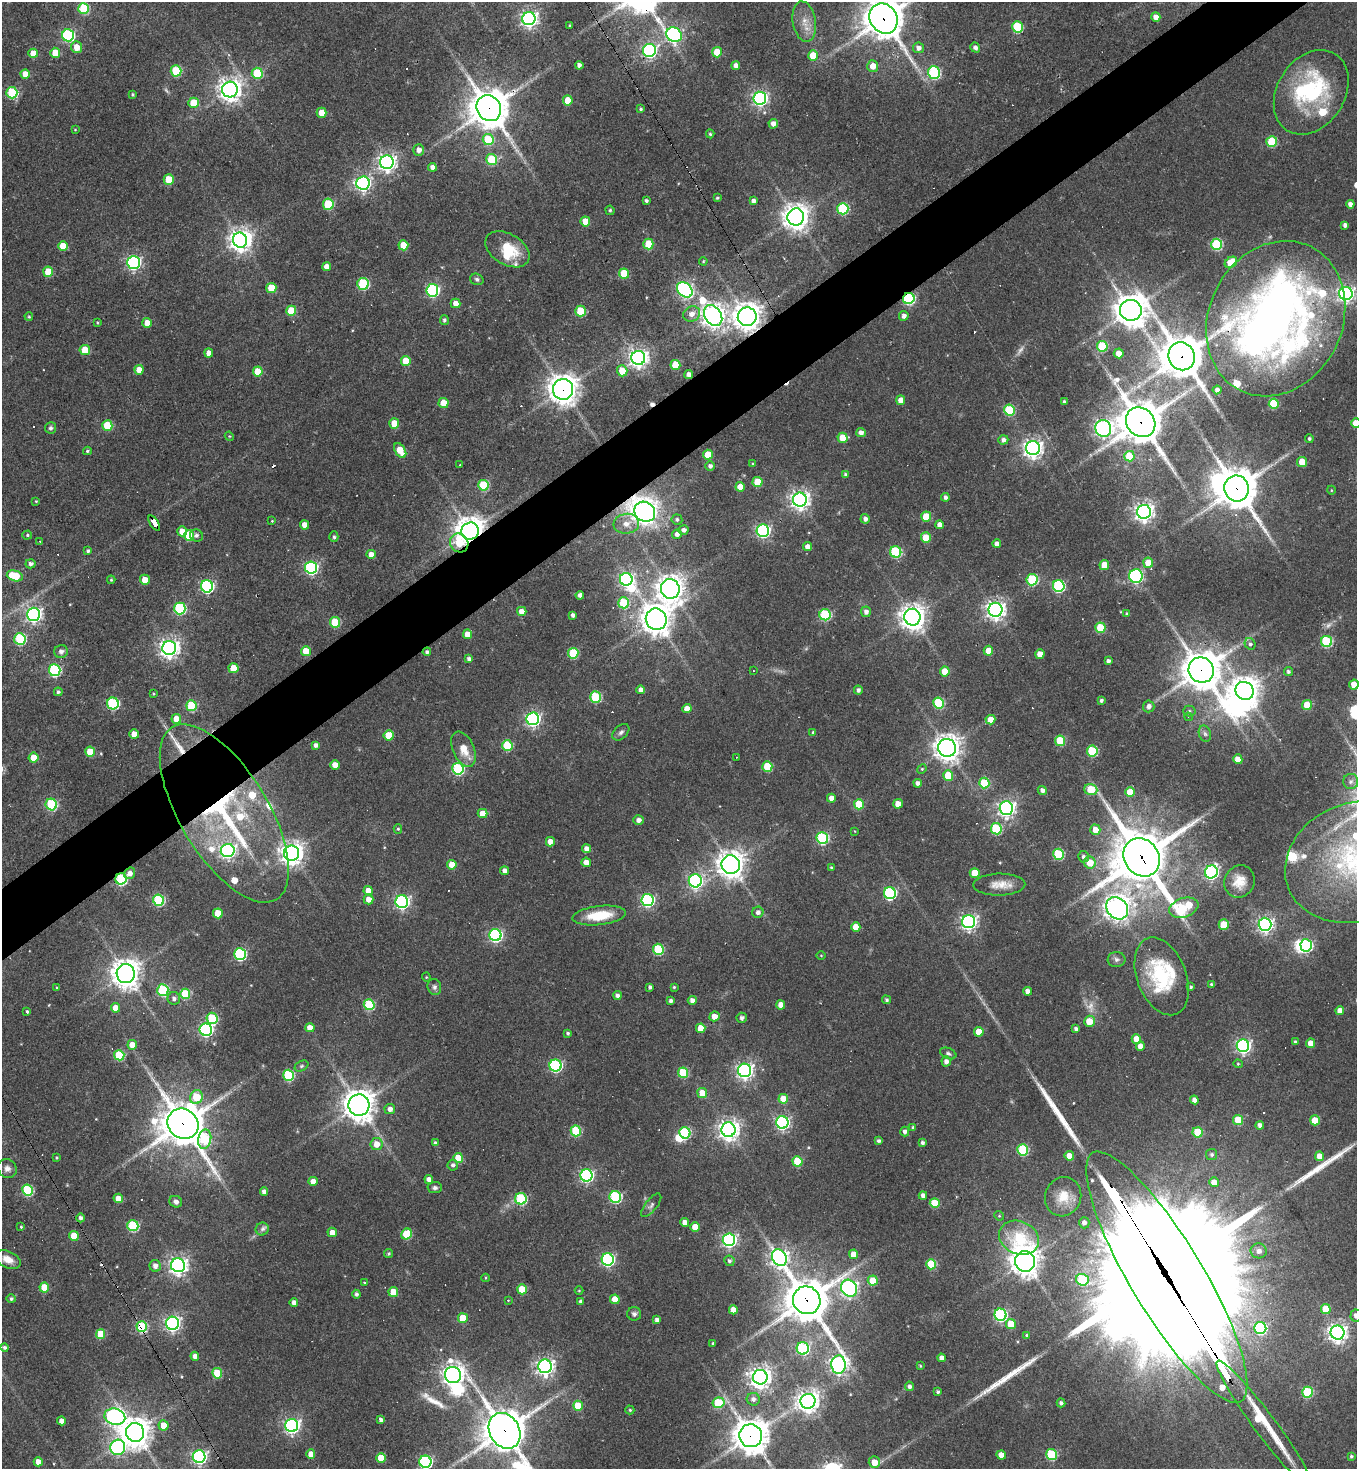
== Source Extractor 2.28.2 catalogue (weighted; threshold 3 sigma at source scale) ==
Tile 10 of 4 x 4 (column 2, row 3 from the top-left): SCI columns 1646-3000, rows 1468-2934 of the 5862 x 5869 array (HDU 1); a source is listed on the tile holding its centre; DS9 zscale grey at full resolution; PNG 1359 x 1471 px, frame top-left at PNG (2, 2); each listed source drawn as its Kron ellipse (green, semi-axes under 4 px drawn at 4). Shown black and unused: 5% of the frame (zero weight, under 2 of 3 exposures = <1% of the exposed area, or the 3 px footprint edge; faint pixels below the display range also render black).
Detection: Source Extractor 2.28.2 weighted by HDU 2 'WHT'; one run over the whole footprint, this tile lists its part. Background 0.0635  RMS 0.0059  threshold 0.0265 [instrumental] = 3 sigma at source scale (4.5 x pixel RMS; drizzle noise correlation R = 1.50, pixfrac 1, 0.05/0.05 arcsec/px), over >= 5 px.
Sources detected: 555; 4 too faint to see at this stretch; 9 inside a brighter object's white glare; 21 cosmic-ray / hot-pixel residue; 6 long thin detections or spike segments (spike, bleed or trail) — neither listed nor drawn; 20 inside a brighter listed object's ellipse — not listed separately; the other 495 listed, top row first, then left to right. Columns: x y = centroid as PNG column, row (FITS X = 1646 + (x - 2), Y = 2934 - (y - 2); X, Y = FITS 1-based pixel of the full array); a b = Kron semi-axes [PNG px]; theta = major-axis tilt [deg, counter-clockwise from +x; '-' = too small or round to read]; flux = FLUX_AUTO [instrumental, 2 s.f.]
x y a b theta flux
84 8 5 5 - 37
1156 17 5 4 - 4.3
884 18 15 13 -57 1400
529 19 6 6 - 250
804 22 20 11 -81 8.1
569 25 3 2 - 0.42
1017 27 5 5 - 40
68 35 6 6 - 92
674 35 8 7 - 140
77 47 6 5 - 7.2
975 47 5 4 - 2.4
918 48 5 5 - 2.9
649 50 6 6 - 120
717 52 5 5 - 13
33 53 4 4 - 8
55 53 5 5 - 15
813 55 5 5 - 13
579 65 4 4 - 2.8
736 65 4 4 - 3.3
873 66 6 5 - 6
176 71 5 5 - 37
257 73 5 5 - 35
934 73 6 6 - 73
25 74 5 4 - 7.3
230 90 8 7 - 540
1311 92 45 33 57 68
12 93 6 5 - 51
133 94 3 3 - 0.77
760 98 6 6 - 190
568 100 5 4 - 13
193 103 5 5 - 17
489 108 13 12 - 1700
641 109 4 3 - 0.87
322 113 5 5 - 10
773 124 5 4 - 3.4
75 130 4 3 - 0.38
710 134 4 4 - 0.89
488 139 6 5 - 25
1272 142 5 5 - 37
419 150 5 5 - 4
491 160 5 5 - 27
387 162 7 7 - 290
432 167 4 4 - 3.3
169 179 5 5 - 21
363 183 7 6 - 170
717 198 3 3 - 0.82
646 200 3 3 - 1.2
753 201 4 4 - 2.1
328 204 5 5 - 37
1350 204 4 4 - 2.8
843 209 6 5 - 57
610 210 4 4 - 1
796 217 8 8 - 670
585 221 5 5 - 9.9
1345 225 4 4 - 2.4
240 240 7 7 - 500
648 244 5 5 - 22
1217 244 5 5 - 50
403 245 5 5 - 14
63 246 5 5 - 11
507 249 24 15 -31 19
703 261 4 3 - 0.57
134 262 6 6 - 160
1231 262 7 5 37 18
327 267 4 4 - 5.5
48 272 5 5 - 18
624 274 5 5 - 21
477 279 7 5 -20 1.5
363 284 6 5 - 56
271 288 5 5 - 18
432 290 6 6 - 92
685 290 9 6 -45 160
1346 294 7 6 - 230
909 298 6 5 - 77
456 303 5 5 - 4.9
1131 310 11 10 - 1100
291 311 5 5 - 21
581 311 5 5 - 28
692 314 9 7 27 4.1
29 316 4 3 - 0.68
713 316 11 8 -56 540
904 316 5 5 - 2.9
747 317 9 9 - 740
1276 319 80 67 64 470
444 320 5 4 - 1.3
97 323 4 3 - 0.58
147 323 5 4 - 8.1
1102 346 5 5 - 38
85 350 5 5 - 15
209 353 4 4 - 4.9
1119 353 5 5 - 6.2
1182 356 14 13 - 2100
638 358 7 7 - 350
406 361 5 5 - 18
675 365 5 5 - 18
139 370 5 4 - 8.3
258 371 5 5 - 15
622 371 5 5 - 10
689 375 4 4 - 3.1
563 389 10 10 - 710
1217 390 4 4 - 2.7
901 400 5 4 - 5.9
1064 402 3 3 - 1.1
443 403 5 5 - 12
1274 404 5 5 - 29
1009 410 5 5 - 42
1141 422 16 13 -48 2100
394 423 5 5 - 12
1356 423 5 4 - 10
107 425 5 5 - 28
51 428 6 5 - 1.6
1103 428 8 8 - 220
861 433 5 4 - 2.6
229 436 5 4 - 0.51
842 438 5 5 - 12
1309 439 4 4 - 1.2
1003 440 5 4 - 2.6
1033 448 7 7 - 340
400 450 8 5 -59 11
87 451 4 3 - 0.84
708 455 5 5 - 14
1129 456 5 5 - 19
1302 462 5 5 - 13
753 464 4 3 - 0.8
460 465 3 3 - 0.4
710 466 5 5 - 1.9
845 474 4 4 - 0.73
757 482 5 5 - 18
483 485 5 5 - 34
740 487 5 4 - 8.4
1237 488 13 12 - 1800
1331 490 4 3 - 0.49
945 497 4 4 - 1.8
800 500 7 7 - 340
36 501 4 4 - 0.63
645 512 11 9 -36 500
1144 512 7 7 - 350
926 517 5 5 - 18
677 519 5 5 - 1.4
865 519 5 4 - 2.4
272 521 4 3 - 0.46
154 523 9 4 -57 73
626 524 13 10 7 6.3
304 525 4 4 - 5.8
940 525 4 4 - 4.7
683 530 5 4 - 2.4
182 531 5 5 - 6.6
470 531 9 8 - 770
763 531 6 6 - 120
677 534 5 4 - 3
27 535 5 4 - 0.92
189 535 5 5 - 31
196 535 7 6 - 1.7
334 537 5 4 - 1.3
926 538 5 5 - 14
40 542 4 3 - 0.6
459 543 10 8 -51 14
997 544 4 4 - 3.8
807 547 4 4 - 4
88 551 4 3 - 1.4
896 552 6 5 - 58
371 554 4 4 - 5.1
1148 563 5 5 - 12
30 564 5 4 - 2.3
1104 565 5 5 - 12
311 568 6 6 - 120
15 576 8 5 -15 24
1136 576 7 6 - 100
626 579 6 6 - 170
111 580 4 3 - 0.81
145 580 5 5 - 9.2
1032 580 6 5 - 50
207 586 6 6 - 110
1059 586 6 6 - 84
670 589 10 9 - 700
580 595 4 4 - 2.5
624 603 5 5 - 41
180 608 6 6 - 71
995 610 7 7 - 360
522 611 4 4 - 5.5
866 612 5 5 - 2.8
33 614 6 6 - 210
1127 614 4 4 - 1.3
573 615 4 4 - 2.1
825 615 5 5 - 61
912 617 8 8 - 660
656 619 11 10 - 800
335 622 5 5 - 29
1100 628 5 5 - 26
467 634 5 4 - 7
20 639 6 5 - 54
1327 641 5 5 - 60
1250 644 6 5 - 1.4
169 648 7 7 - 370
306 651 5 5 - 12
988 651 5 4 - 9.2
61 652 7 6 - 2.8
427 652 4 4 - 1.8
573 653 5 5 - 36
1040 654 5 4 - 7.2
469 659 4 4 - 2.4
1108 661 4 3 - 1.9
234 668 5 5 - 12
55 670 6 5 - 75
1201 670 13 12 - 1600
753 671 3 2 - 0.56
945 671 5 5 - 8.5
1288 671 4 4 - 1.2
1354 684 5 4 - 11
641 690 4 4 - 3.2
858 690 4 4 - 1.9
1244 691 9 8 - 780
58 692 4 4 - 1.3
153 694 3 2 - 0.58
595 697 5 5 - 48
1101 700 4 3 - 1.4
113 703 6 6 - 67
939 703 5 5 - 42
1307 705 5 5 - 18
192 706 5 5 - 34
1149 706 6 5 - 3
687 709 4 4 - 6.1
1189 711 6 5 - 1.3
1188 717 4 3 - 0.72
176 719 5 5 - 8.2
533 719 6 6 - 160
990 720 5 4 - 6.3
621 732 10 6 44 2
813 732 4 3 - 0.78
134 734 5 4 - 7.7
1205 734 8 6 -72 1.6
389 735 5 5 - 17
1060 741 5 5 - 29
316 745 4 4 - 2.3
507 745 5 5 - 38
947 748 9 9 - 640
464 749 19 10 -66 9.9
1092 751 5 5 - 42
90 752 5 5 - 16
736 757 2 2 - 0.32
34 758 5 5 - 13
1238 759 5 4 - 6.7
335 765 5 4 - 6.7
767 766 5 5 - 22
458 769 6 5 - 76
922 769 5 4 - 0.68
948 775 5 5 - 18
1351 782 7 7 - 2.5
918 783 4 4 - 2.5
984 783 5 5 - 28
1042 790 5 4 - 2.7
1091 790 6 5 - 26
1130 792 5 5 - 12
831 798 4 4 - 3.6
51 804 6 5 - 57
859 804 5 5 - 25
898 804 4 4 - 7.3
1006 808 7 7 - 260
224 813 101 44 -59 160
482 813 5 4 - 8.3
638 820 5 5 - 3.2
398 829 5 4 - 0.79
996 829 5 5 - 45
1095 830 5 5 - 7.6
854 831 4 2 - 0.37
822 838 6 6 - 74
550 842 5 4 - 5.5
587 849 4 4 - 4.5
228 851 7 6 - 180
291 853 7 7 - 570
1058 854 5 5 - 44
1083 857 5 5 - 1.9
1142 857 20 17 -57 3300
586 862 4 4 - 5.4
1090 862 6 5 - 11
1356 862 73 59 22 130
452 865 5 4 - 8.4
731 865 9 9 - 680
831 868 3 3 - 1.1
505 871 4 4 - 3.3
1211 872 7 6 - 140
130 873 6 5 - 3.6
975 873 5 5 - 14
121 879 5 5 - 67
695 881 6 6 - 160
1239 882 16 15 - 9.5
999 885 26 11 1 8.5
368 891 5 4 - 8.1
890 893 6 6 - 92
369 899 5 5 - 5
159 900 6 5 - 63
647 900 6 6 - 100
402 902 6 6 - 160
1117 908 12 10 -47 620
1184 908 15 9 19 53
758 912 6 5 - 2.7
218 913 5 5 - 17
599 915 27 9 6 20
969 922 6 6 - 220
1265 924 6 6 - 210
1224 925 5 5 - 19
856 927 5 4 - 9
495 935 6 6 - 120
1306 945 6 5 - 78
658 949 5 5 - 46
240 954 6 6 - 81
821 955 5 3 - 0.48
1116 959 9 7 5 2.1
126 974 9 9 - 760
1162 976 40 24 -69 46
426 977 4 4 - 0.6
1211 985 4 3 - 1.5
434 987 8 6 -75 1.8
650 987 4 4 - 1.6
674 987 3 3 - 0.68
1191 987 3 3 - 0.93
57 988 4 3 - 0.7
163 990 6 5 - 52
1027 991 4 4 - 3.2
185 994 5 5 - 30
617 995 4 4 - 2.4
174 998 6 6 - 2.1
692 1000 4 4 - 3.3
886 1000 4 4 - 1.3
671 1001 4 3 - 1.8
369 1005 5 5 - 42
781 1005 4 4 - 5.5
116 1008 5 4 - 7.4
1340 1011 4 4 - 5.3
27 1012 3 3 - 1.7
714 1016 5 4 - 6
212 1018 6 5 - 38
742 1018 5 5 - 1.7
1089 1021 5 5 - 12
310 1028 5 4 - 5.8
701 1028 5 4 - 11
1076 1029 4 4 - 2
206 1030 6 6 - 120
979 1032 5 5 - 9.9
568 1033 3 3 - 1.1
1136 1039 5 4 - 7.5
1295 1042 4 3 - 1.4
1311 1043 4 4 - 6.9
132 1045 5 5 - 7.4
1140 1046 4 4 - 4.6
1243 1046 6 6 - 180
948 1053 8 5 -22 1.4
119 1055 5 5 - 37
946 1062 5 4 - 3
1238 1064 4 4 - 0.65
301 1066 7 5 27 1.1
556 1066 6 6 - 92
745 1070 6 6 - 250
683 1073 5 5 - 32
288 1075 5 5 - 45
702 1093 5 5 - 13
196 1097 7 6 - 22
783 1099 5 5 - 13
1194 1100 4 4 - 3.5
359 1105 11 10 - 890
390 1109 5 5 - 3.3
1238 1120 5 5 - 20
1315 1120 5 4 - 13
782 1122 6 6 - 140
183 1124 16 14 -42 2100
1260 1125 4 4 - 2.6
913 1127 4 4 - 0.84
728 1130 7 7 - 420
576 1131 5 5 - 40
905 1131 5 4 - 2.5
1197 1132 5 5 - 24
685 1133 6 5 - 53
205 1139 10 6 78 57
879 1141 4 4 - 1.1
435 1143 4 4 - 1.1
923 1143 4 4 - 1.6
377 1144 6 6 - 7.1
1023 1150 5 5 - 47
1212 1155 5 5 - 1.5
1069 1156 5 4 - 8.4
1319 1156 5 4 - 7.1
57 1158 4 4 - 0.78
458 1158 5 5 - 15
797 1161 5 5 - 27
453 1165 5 5 - 1.7
7 1169 10 9 - 3.1
586 1175 6 6 - 130
429 1179 4 4 - 3.6
313 1181 4 4 - 5.4
1214 1182 5 5 - 6.8
435 1188 7 5 3 1.7
28 1190 6 5 - 53
264 1192 4 4 - 3.2
923 1195 4 4 - 2.8
615 1197 6 6 - 73
1063 1197 20 18 68 12
118 1198 5 4 - 7.3
521 1199 6 5 - 63
176 1202 6 5 - 2.4
935 1203 5 5 - 19
651 1205 14 6 51 2
999 1216 5 4 - 0.71
80 1218 4 4 - 1.9
685 1222 4 4 - 4.7
1084 1223 5 5 - 3.2
133 1226 5 5 - 52
21 1227 4 3 - 0.71
695 1227 5 4 - 9
262 1229 6 6 - 1.8
332 1232 5 4 - 4.9
407 1234 6 5 - 29
74 1236 5 4 - 14
1019 1238 20 16 -24 30
729 1240 6 6 - 180
1259 1251 8 7 - 2.8
389 1253 4 4 - 1
854 1254 4 4 - 7.7
779 1258 9 7 -60 280
8 1259 14 8 -24 6.2
608 1259 6 6 - 110
729 1261 5 5 - 1.5
1025 1261 10 10 - 730
931 1264 5 5 - 30
178 1265 7 7 - 300
155 1266 6 5 - 3.5
1167 1277 145 36 -59 55000
486 1278 4 3 - 0.53
1082 1280 6 6 - 33
873 1281 5 5 - 16
365 1283 4 3 - 0.8
44 1287 5 5 - 19
849 1288 9 7 -53 240
522 1289 5 5 - 15
579 1291 4 3 - 0.46
393 1292 5 5 - 15
356 1294 4 4 - 1.5
11 1299 4 4 - 1.3
615 1299 5 4 - 9.1
508 1300 4 2 - 0.35
807 1300 14 13 - 2000
581 1301 4 3 - 1.8
294 1303 4 4 - 3.6
1326 1309 5 5 - 14
733 1310 4 4 - 5.9
634 1314 7 6 - 1.9
1000 1315 6 6 - 98
1356 1316 6 5 - 3
463 1318 5 5 - 18
657 1320 4 4 - 2.6
172 1323 6 6 - 190
1011 1324 5 5 - 12
142 1327 5 5 - 55
1260 1328 6 6 - 74
1337 1333 7 7 - 350
101 1334 5 4 - 24
1027 1335 4 4 - 0.84
713 1343 3 3 - 0.71
4 1347 4 4 - 1.4
803 1348 6 6 - 71
195 1356 4 4 - 3.5
942 1358 4 4 - 3.4
838 1365 9 7 -88 270
545 1366 7 7 - 290
920 1366 4 3 - 0.59
217 1373 5 5 - 25
453 1375 8 8 - 480
760 1377 7 7 - 460
909 1386 4 4 - 2
938 1392 3 3 - 1.2
1308 1392 5 5 - 42
753 1399 6 6 - 2.6
808 1401 7 7 - 500
718 1403 6 5 - 32
1061 1403 4 4 - 1.7
578 1406 5 5 - 16
630 1410 4 4 - 0.79
115 1417 10 8 -15 230
381 1420 4 3 - 2.5
61 1421 4 4 - 3.9
1264 1424 78 11 -53 40
164 1425 5 5 - 11
292 1426 6 6 - 200
504 1431 19 15 -61 1800
135 1432 9 9 - 970
751 1436 11 11 - 1200
118 1447 7 7 - 130
311 1454 5 4 - 5.8
1051 1454 5 5 - 45
1001 1455 5 4 - 7
1351 1456 4 3 - 1
199 1457 6 6 - 170
381 1458 5 4 - 13
38 1462 4 4 - 6
425 1462 6 6 - 120
874 1462 6 5 - 7.9
Overlapping masked pixels (flux is a lower limit): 26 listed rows (the first 20) at x y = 884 18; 489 108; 909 298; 747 317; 1276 319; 1182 356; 689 375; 563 389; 1141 422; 1237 488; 645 512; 154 523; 470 531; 459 543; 427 652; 1201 670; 224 813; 1142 857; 121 879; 183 1124
Isophote crosses this tile's border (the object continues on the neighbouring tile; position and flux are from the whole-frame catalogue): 8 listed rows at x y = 884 18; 1356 423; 1354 684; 1356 862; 1167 1277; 1356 1316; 504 1431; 425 1462